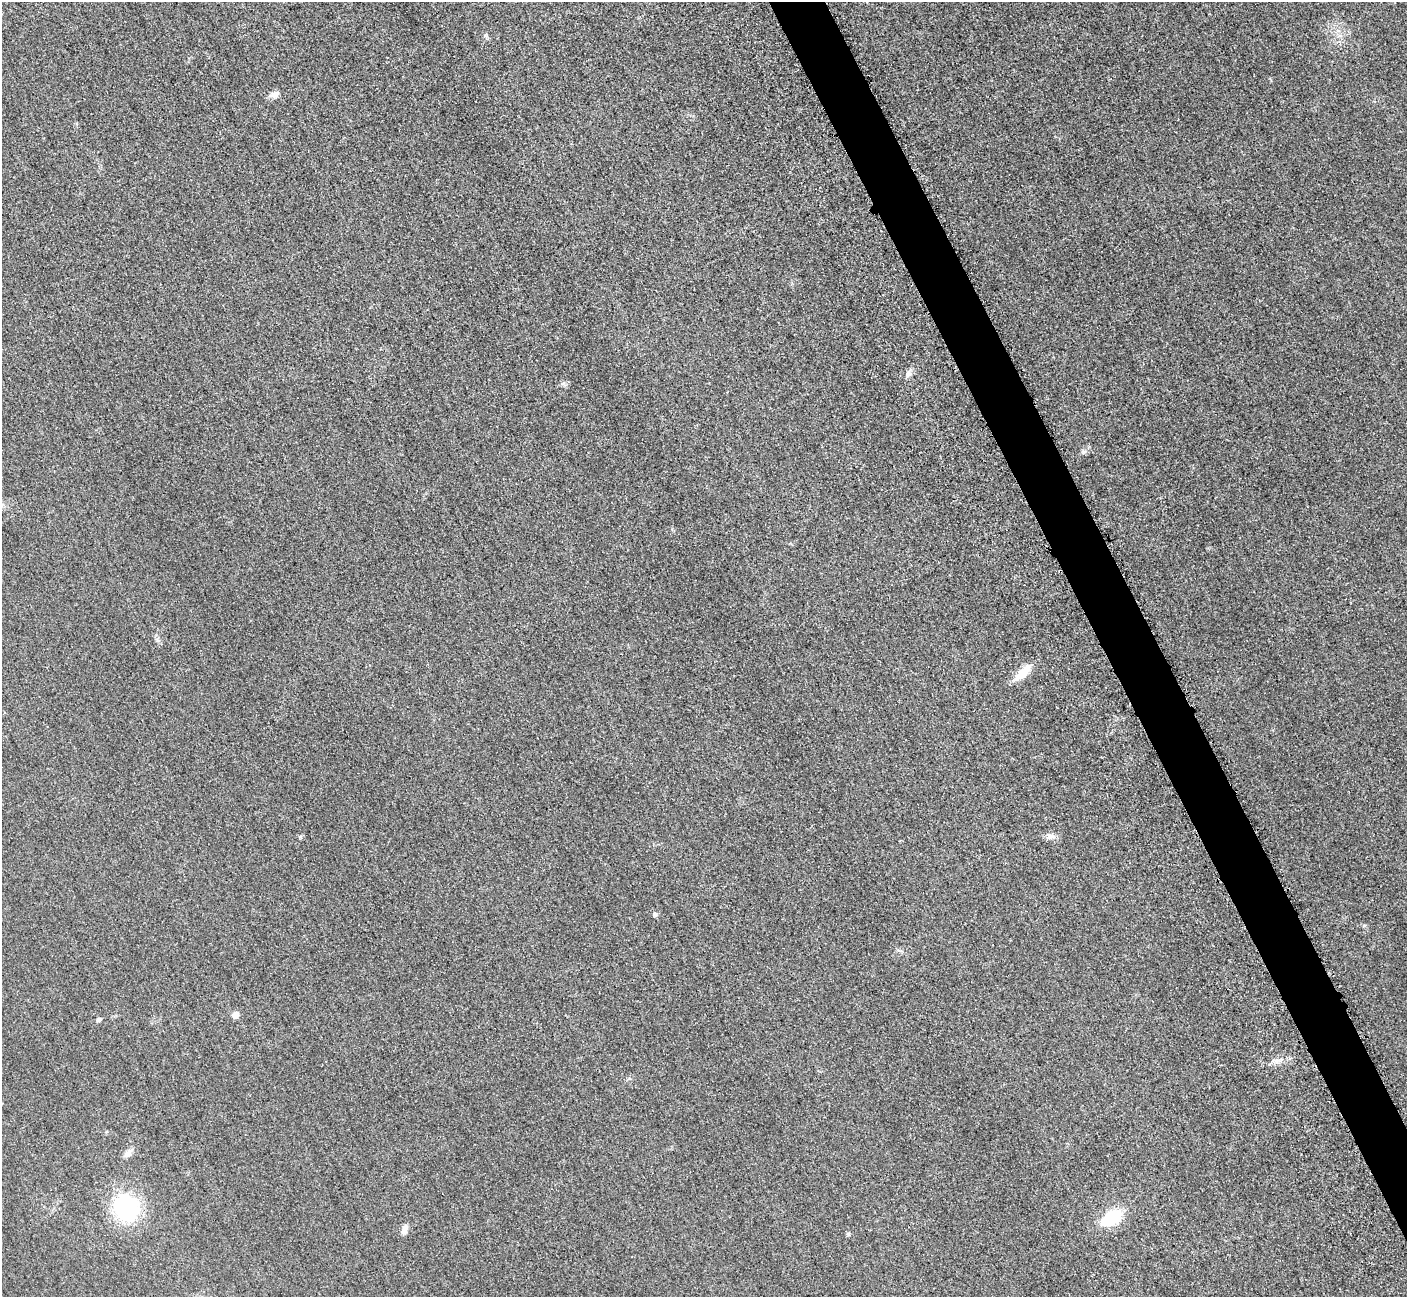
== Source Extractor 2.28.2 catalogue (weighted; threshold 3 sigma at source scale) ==
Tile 6 of 4 x 4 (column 2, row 2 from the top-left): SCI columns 1470-2874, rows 2784-4078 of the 5705 x 5671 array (HDU 1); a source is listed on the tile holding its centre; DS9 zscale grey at full resolution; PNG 1409 x 1299 px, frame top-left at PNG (2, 2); no overlay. Shown black and unused: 4% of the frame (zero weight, under 3 of 5 exposures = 4% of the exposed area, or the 3 px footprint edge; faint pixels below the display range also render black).
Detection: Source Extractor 2.28.2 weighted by HDU 2 'WHT'; one run over the whole footprint, this tile lists its part. Background 0.0196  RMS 0.0051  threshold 0.0227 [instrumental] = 3 sigma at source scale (4.5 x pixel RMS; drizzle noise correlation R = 1.50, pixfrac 1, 0.05/0.05 arcsec/px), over >= 5 px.
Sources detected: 13; all 13 listed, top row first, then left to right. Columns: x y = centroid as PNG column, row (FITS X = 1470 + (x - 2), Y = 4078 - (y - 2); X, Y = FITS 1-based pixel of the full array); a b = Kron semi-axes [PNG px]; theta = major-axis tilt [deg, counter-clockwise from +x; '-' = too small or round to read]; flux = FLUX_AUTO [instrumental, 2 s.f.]
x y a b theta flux
274 95 13 7 12 2.7
908 374 9 8 - 2.1
563 384 7 4 19 1
1084 451 7 4 1 1
1022 673 22 9 42 9.7
1050 836 12 8 16 2.5
654 914 6 5 - 1.2
235 1015 7 7 - 2.9
99 1020 7 5 42 0.92
128 1154 10 8 41 2.3
126 1208 18 16 -54 68
1111 1218 23 12 31 23
404 1230 12 7 64 2.8
Unlisted compact peaks at least as high as the median listed source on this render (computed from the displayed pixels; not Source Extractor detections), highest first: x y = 300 837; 848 1234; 1364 925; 485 35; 157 640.